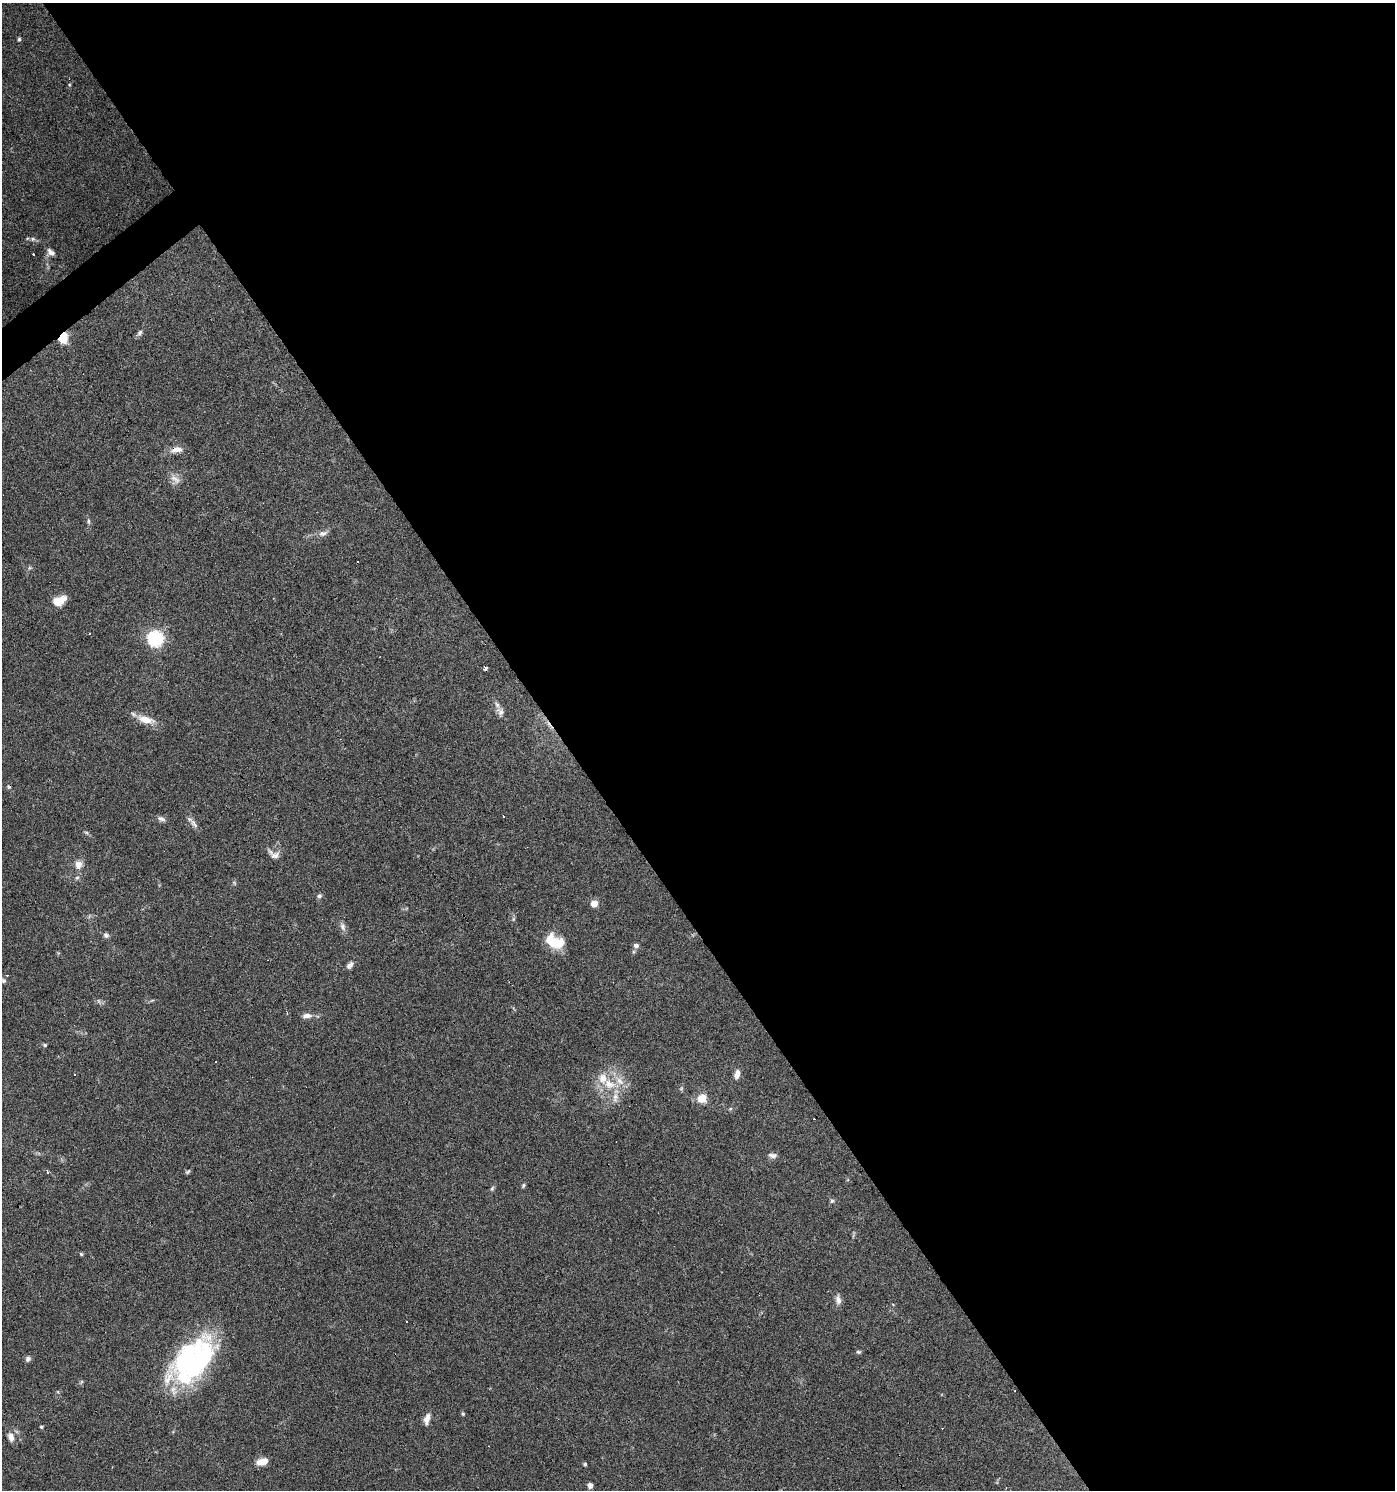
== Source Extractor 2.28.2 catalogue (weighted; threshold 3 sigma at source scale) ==
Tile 8 of 4 x 4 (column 4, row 2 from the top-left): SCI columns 4369-5761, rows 2977-4464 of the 5891 x 5955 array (HDU 1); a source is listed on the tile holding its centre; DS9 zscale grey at full resolution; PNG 1397 x 1492 px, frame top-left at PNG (2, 3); no overlay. Shown black and unused: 60% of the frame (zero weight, under 3 of 6 exposures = <1% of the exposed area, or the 3 px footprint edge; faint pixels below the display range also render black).
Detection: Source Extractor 2.28.2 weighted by HDU 2 'WHT'; one run over the whole footprint, this tile lists its part. Background 0.0616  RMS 0.0035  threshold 0.0143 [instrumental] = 3 sigma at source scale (4.09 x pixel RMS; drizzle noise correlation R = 1.36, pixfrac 0.8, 0.0396/0.0396 arcsec/px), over >= 5 px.
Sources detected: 71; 2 inside a brighter object's white glare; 10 cosmic-ray / hot-pixel residue — not listed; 3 inside a brighter listed object's ellipse — not listed separately; the other 56 listed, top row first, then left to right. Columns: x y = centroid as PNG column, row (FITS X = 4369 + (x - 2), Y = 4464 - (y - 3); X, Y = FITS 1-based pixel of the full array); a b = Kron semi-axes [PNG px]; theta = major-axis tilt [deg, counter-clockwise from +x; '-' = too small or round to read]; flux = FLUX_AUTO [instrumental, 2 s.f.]
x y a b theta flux
19 39 5 4 - 0.5
33 239 6 5 - 0.71
51 252 11 7 -42 1.4
140 333 9 5 61 0.91
63 338 10 8 67 6.6
177 450 16 8 14 2.5
175 479 17 8 -37 2.3
89 521 8 4 -82 0.6
323 533 13 7 13 1.5
59 601 15 9 26 4.8
89 633 3 3 - 1.7
155 639 7 7 - 67
485 668 4 3 - 1.7
500 712 12 8 -44 1.7
146 720 23 9 -13 4.3
161 819 11 6 -21 1.1
194 824 15 6 -52 1.4
86 832 7 4 -19 0.5
274 855 18 9 -25 2.1
78 865 12 10 83 2.4
77 878 6 5 - 0.6
319 896 6 5 - 0.71
594 904 6 6 - 3.2
513 919 6 4 72 0.46
343 926 11 7 -74 1.4
106 935 7 5 -44 0.89
555 942 23 14 -26 8.4
636 945 6 5 - 1.1
350 965 9 6 50 1.2
3 980 10 6 -9 0.98
98 1001 6 4 -70 0.51
307 1016 14 7 4 1.8
45 1045 6 4 -16 0.49
737 1075 11 7 78 2
609 1084 18 12 -20 6.7
615 1097 13 7 72 2.3
702 1098 9 9 - 4.4
730 1109 5 4 - 0.4
773 1155 12 6 -7 1.3
48 1172 4 3 - 0.35
188 1172 7 4 39 0.5
523 1185 6 4 52 0.51
492 1189 7 5 63 0.6
832 1201 6 5 - 0.55
81 1254 5 4 - 0.39
838 1300 13 7 -77 1.6
858 1352 6 4 -20 0.5
28 1359 8 7 - 0.97
193 1367 56 26 64 42
463 1414 5 4 - 0.45
427 1419 13 7 77 2.2
41 1427 4 3 - 0.4
11 1437 12 7 -71 1.8
262 1461 12 7 17 4.1
585 1464 4 4 - 0.5
590 1485 5 4 - 1.7
Overlapping masked pixels (flux is a lower limit): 3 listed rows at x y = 63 338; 177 450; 193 1367
Isophote crosses this tile's border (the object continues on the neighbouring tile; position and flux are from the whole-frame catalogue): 1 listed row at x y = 3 980